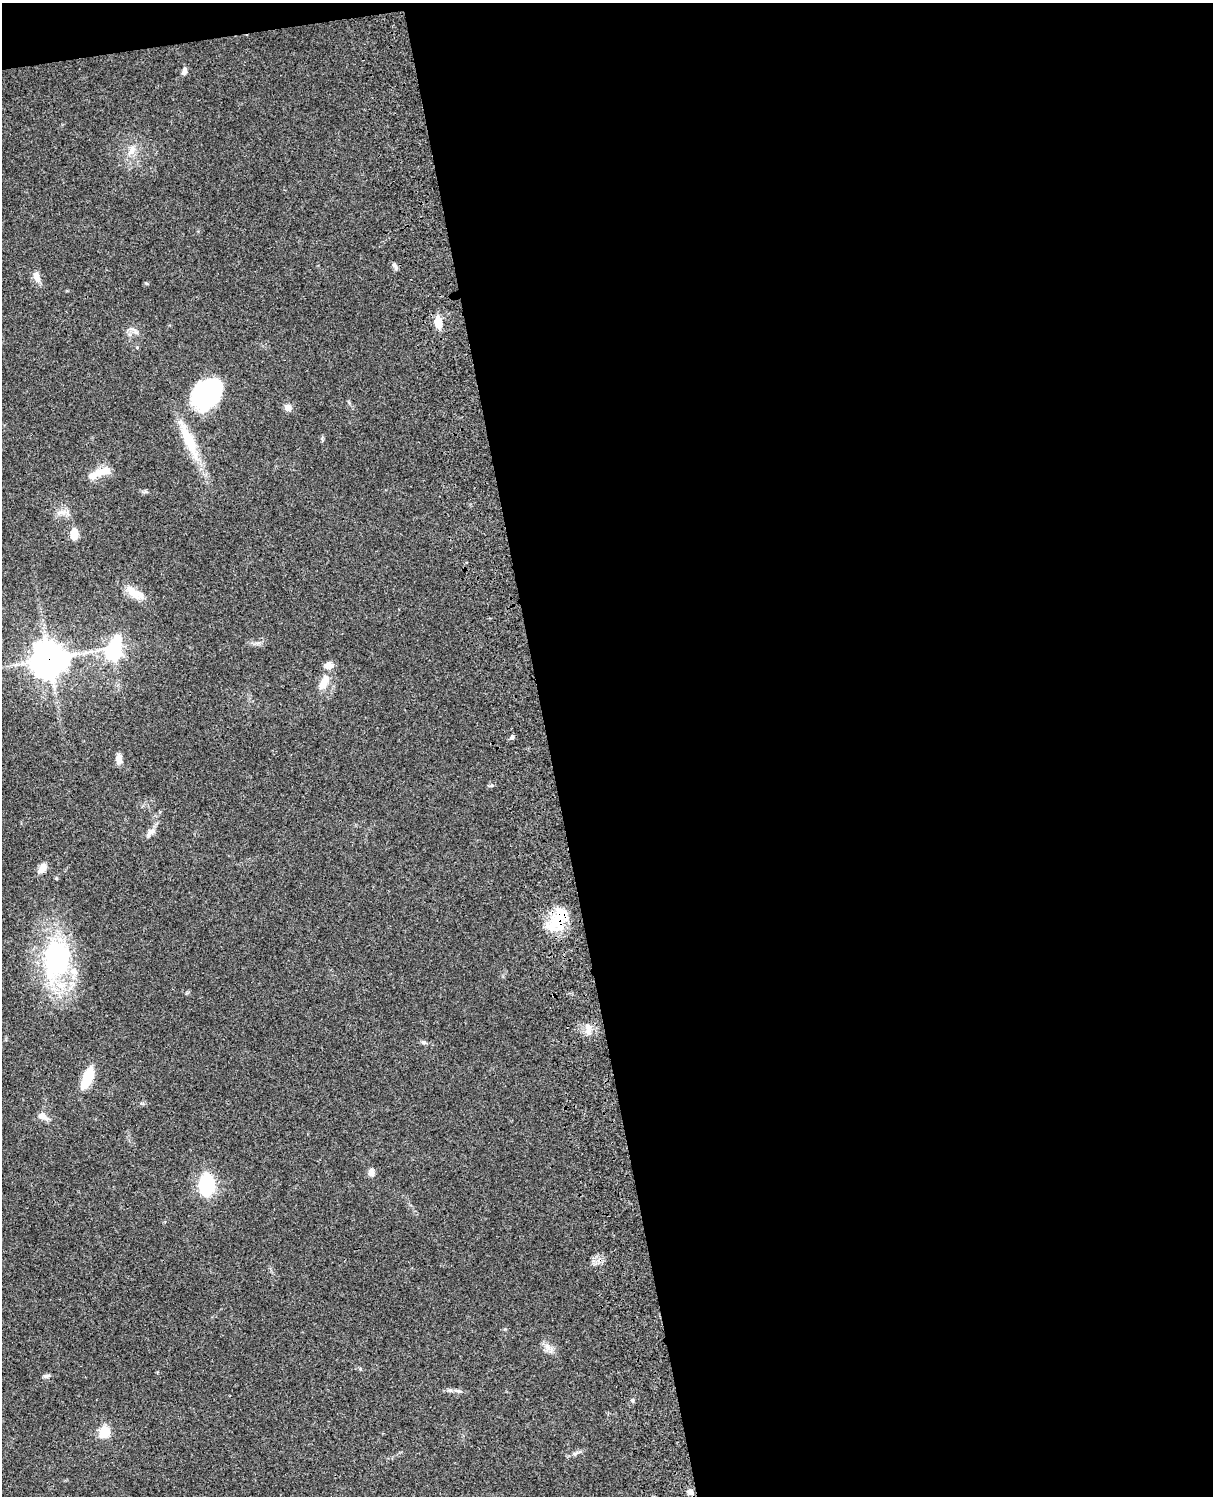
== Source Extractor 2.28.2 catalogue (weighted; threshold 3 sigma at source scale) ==
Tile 4 of 4 x 3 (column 4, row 1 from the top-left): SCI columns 3756-4966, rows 3268-4761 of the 5085 x 4926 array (HDU 1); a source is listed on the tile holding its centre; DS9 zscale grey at full resolution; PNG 1215 x 1498 px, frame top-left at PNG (2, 3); no overlay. Shown black and unused: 56% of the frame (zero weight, under 3 of 4 exposures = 6% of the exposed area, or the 3 px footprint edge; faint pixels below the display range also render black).
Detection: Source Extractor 2.28.2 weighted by HDU 2 'WHT'; one run over the whole footprint, this tile lists its part. Background 0.081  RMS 0.0058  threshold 0.0262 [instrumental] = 3 sigma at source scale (4.5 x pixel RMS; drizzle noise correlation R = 1.50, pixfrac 1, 0.05/0.05 arcsec/px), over >= 5 px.
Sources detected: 36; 1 inside a brighter object's white glare — not listed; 2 inside a brighter listed object's ellipse — not listed separately; the other 33 listed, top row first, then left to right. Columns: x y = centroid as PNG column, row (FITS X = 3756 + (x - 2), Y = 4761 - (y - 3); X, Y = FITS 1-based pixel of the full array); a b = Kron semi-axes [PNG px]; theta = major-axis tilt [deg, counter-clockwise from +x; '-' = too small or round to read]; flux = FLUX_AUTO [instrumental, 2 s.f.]
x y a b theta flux
184 71 10 6 85 2
132 150 13 8 67 4.3
394 265 9 6 -45 1.6
37 277 15 8 -69 3.6
438 322 15 8 -82 6.9
207 393 32 22 46 79
288 408 9 8 - 2.9
189 440 49 12 -65 20
102 471 24 10 16 7.2
61 513 16 4 7 2.5
74 534 10 7 85 7.5
135 593 27 10 -30 8.5
113 651 7 7 - 150
49 659 12 12 - 900
328 666 11 8 2 3.9
324 682 19 9 61 7.6
512 737 6 5 - 1.3
119 759 11 7 -85 4
151 832 16 8 47 3.3
43 868 13 8 58 4.5
558 919 36 17 61 20
56 959 57 34 81 82
588 1028 13 7 -90 3.5
424 1042 7 5 -25 1.2
87 1078 22 8 66 19
42 1116 14 8 -23 3.5
371 1172 10 7 -85 2.6
206 1184 11 7 89 100
548 1348 11 7 -80 2.9
46 1376 9 5 18 1.3
457 1390 7 4 -19 1.1
104 1432 14 11 65 9.4
690 1491 7 7 - 2.1
Overlapping masked pixels (flux is a lower limit): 2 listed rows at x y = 49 659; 558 919
Unlisted compact peaks at least as high as the median listed source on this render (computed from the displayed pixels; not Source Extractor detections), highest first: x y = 146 283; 633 1400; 575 1454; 137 347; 258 643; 492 785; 360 1369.